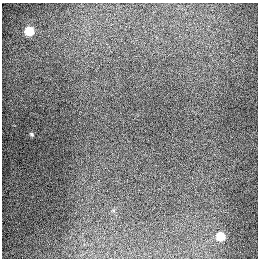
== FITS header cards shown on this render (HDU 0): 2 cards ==
NAXIS1  =                  256
NAXIS2  =                  256

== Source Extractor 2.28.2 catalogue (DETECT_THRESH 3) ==
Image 256 x 256 px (HDU 0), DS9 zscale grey, 1 PNG px = 1 image px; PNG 260 x 260 px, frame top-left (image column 1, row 256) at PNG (2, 3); no overlay
Background 1300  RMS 27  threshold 80.1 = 3 sigma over >= 5 px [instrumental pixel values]
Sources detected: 3; all 3 listed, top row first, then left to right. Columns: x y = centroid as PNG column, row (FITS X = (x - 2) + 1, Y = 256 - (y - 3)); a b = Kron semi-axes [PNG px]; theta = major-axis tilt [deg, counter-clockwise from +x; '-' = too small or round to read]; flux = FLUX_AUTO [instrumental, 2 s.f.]
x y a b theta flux
29 31 6 5 - 94000
32 134 5 3 - 2500
220 236 6 5 - 69000